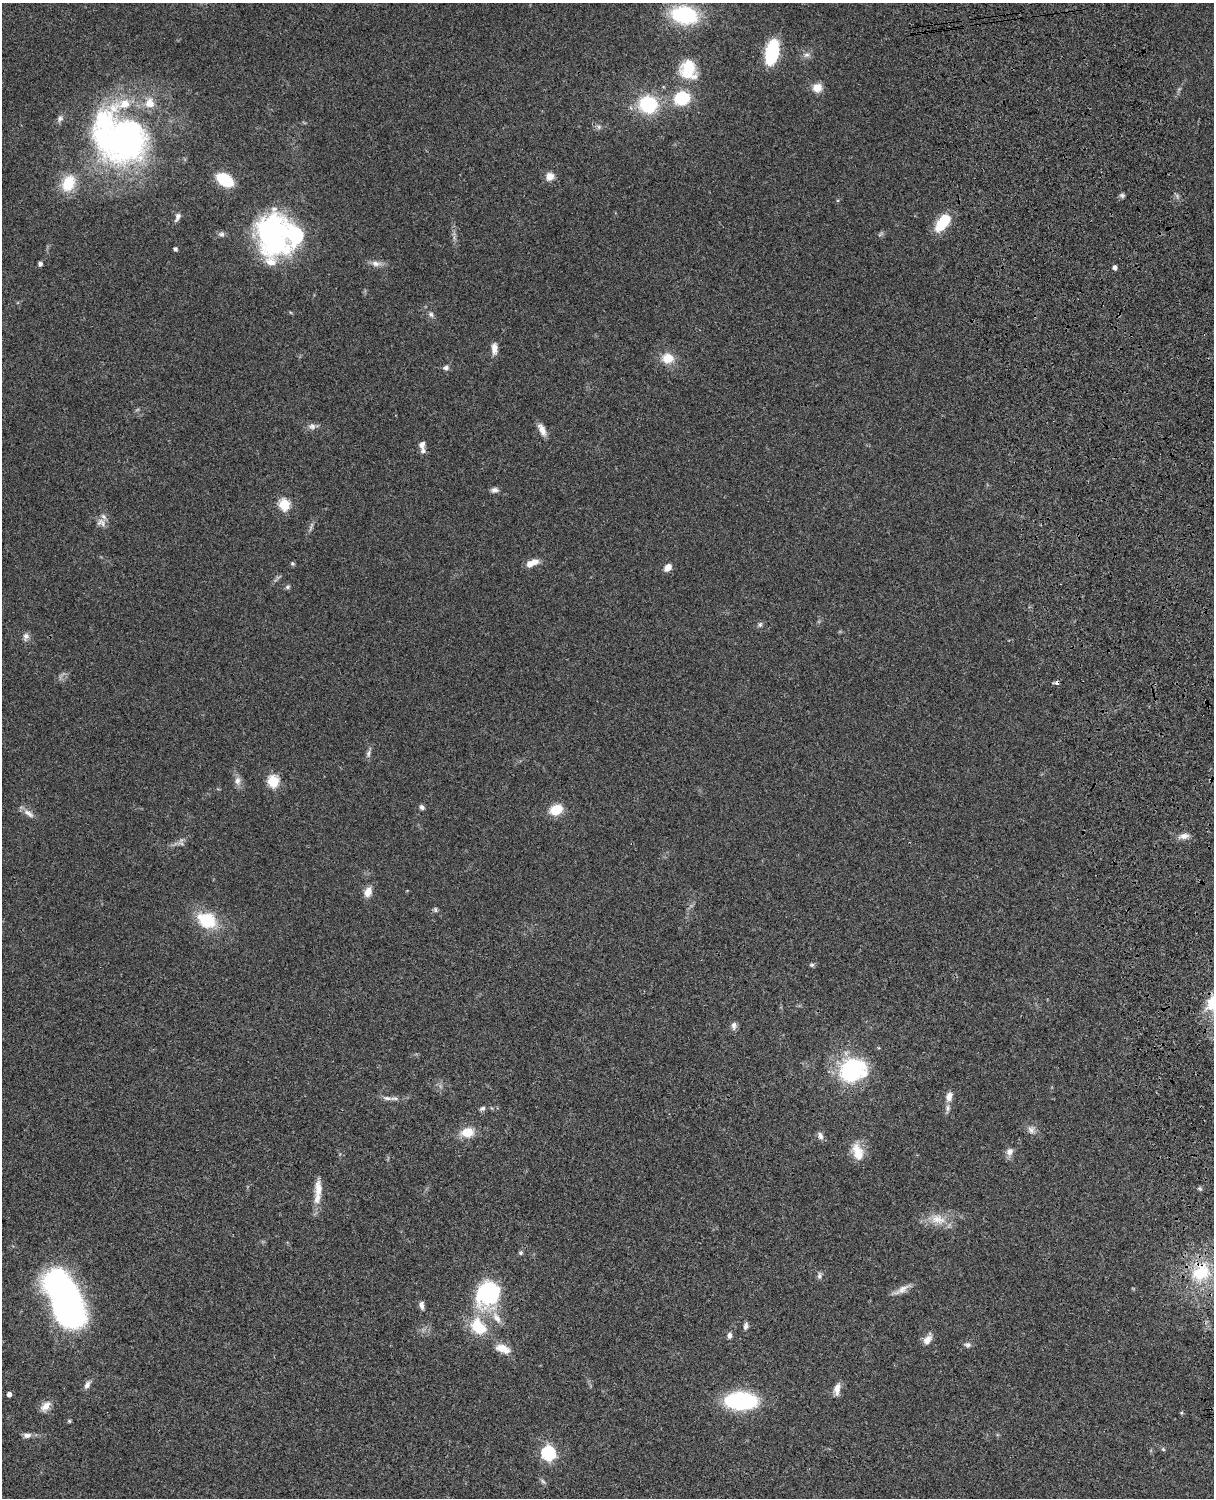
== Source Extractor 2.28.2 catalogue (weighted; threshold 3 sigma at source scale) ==
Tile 6 of 4 x 3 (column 2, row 2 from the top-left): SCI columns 1333-2544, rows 1774-3269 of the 5087 x 4929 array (HDU 1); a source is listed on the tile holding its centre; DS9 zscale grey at full resolution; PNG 1216 x 1500 px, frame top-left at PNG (2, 3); no overlay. Shown black and unused: <1% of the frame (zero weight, under 3 of 4 exposures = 6% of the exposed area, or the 3 px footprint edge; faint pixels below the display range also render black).
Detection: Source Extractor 2.28.2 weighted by HDU 2 'WHT'; one run over the whole footprint, this tile lists its part. Background 0.077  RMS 0.0059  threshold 0.0267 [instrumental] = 3 sigma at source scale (4.5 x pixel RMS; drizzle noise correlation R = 1.50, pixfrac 1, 0.05/0.05 arcsec/px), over >= 5 px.
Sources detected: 101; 2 too faint to see at this stretch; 5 inside a brighter object's white glare — not listed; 8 inside a brighter listed object's ellipse — not listed separately; the other 86 listed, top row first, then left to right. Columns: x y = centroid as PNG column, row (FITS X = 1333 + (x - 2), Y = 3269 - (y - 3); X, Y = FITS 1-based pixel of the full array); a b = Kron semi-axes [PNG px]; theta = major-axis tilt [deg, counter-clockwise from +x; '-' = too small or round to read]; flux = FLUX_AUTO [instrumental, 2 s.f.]
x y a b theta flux
684 15 19 13 -13 66
772 52 20 9 78 45
806 55 9 7 28 2.3
688 70 27 22 -70 20
817 88 10 9 - 6.6
682 98 12 10 16 31
648 104 18 17 - 34
60 119 10 7 54 2
599 127 6 6 - 1.4
126 140 72 50 -57 190
550 176 9 8 - 5
225 180 13 8 -32 32
68 183 18 13 66 18
1122 195 7 5 -68 1.2
177 217 11 5 66 2.1
943 223 22 11 53 17
221 234 8 7 - 1.6
278 244 51 30 48 63
175 249 4 4 - 1.2
376 263 15 7 -5 3.5
40 264 5 5 - 1.2
1115 267 4 4 - 2.3
431 314 8 6 -55 1.6
494 348 14 7 89 4.1
668 358 15 13 3 9.5
446 368 8 6 15 1.6
312 426 9 8 - 2.5
542 429 16 7 -64 4.6
422 445 9 7 69 2.5
494 490 9 6 6 2.3
284 504 6 5 - 44
101 522 13 10 -12 4
532 563 16 7 22 5.3
292 564 6 5 - 0.92
668 567 8 6 46 4.5
287 587 7 5 27 1.1
760 625 8 5 63 1.2
26 636 11 8 71 2.4
1057 682 4 3 - 4.1
368 753 11 6 75 1.9
238 781 13 8 -84 3.3
273 781 6 6 - 50
422 807 6 5 - 1.6
556 810 12 9 22 14
29 813 17 7 -37 3.8
1184 836 12 7 11 3.5
181 843 8 4 -37 1.4
368 892 12 8 67 5.3
435 910 7 5 -88 1.1
207 920 21 16 -26 26
812 965 7 5 2 1
734 1026 11 7 86 2.4
853 1070 24 20 16 66
949 1097 12 8 77 3.9
387 1098 15 6 -11 2.7
482 1108 8 5 26 1.4
1031 1130 10 10 - 2.9
467 1132 14 10 11 11
820 1136 10 7 -68 2.4
858 1152 23 13 -71 10
1010 1152 11 9 61 3.3
318 1188 23 10 88 7.2
1200 1189 7 3 -19 0.89
938 1219 23 14 -13 10
1201 1272 29 25 43 31
819 1276 10 6 88 1.6
902 1289 23 7 32 4.6
493 1292 51 31 70 40
68 1304 46 25 -72 200
421 1305 10 6 -82 2.2
746 1326 9 6 78 1.9
730 1335 8 6 85 2.1
927 1340 13 8 46 4.1
968 1345 9 7 8 1.8
503 1349 19 10 -20 7.5
87 1385 12 7 59 2.6
837 1389 14 7 81 4.5
9 1394 4 4 - 2.8
741 1401 23 12 -1 85
46 1406 14 9 47 5
1181 1413 5 4 - 0.73
69 1421 5 4 - 0.75
27 1435 11 6 9 2.5
1163 1449 5 5 - 0.78
548 1453 6 6 - 110
543 1481 9 5 -45 1.3
Overlapping masked pixels (flux is a lower limit): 2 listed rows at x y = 1057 682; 1201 1272